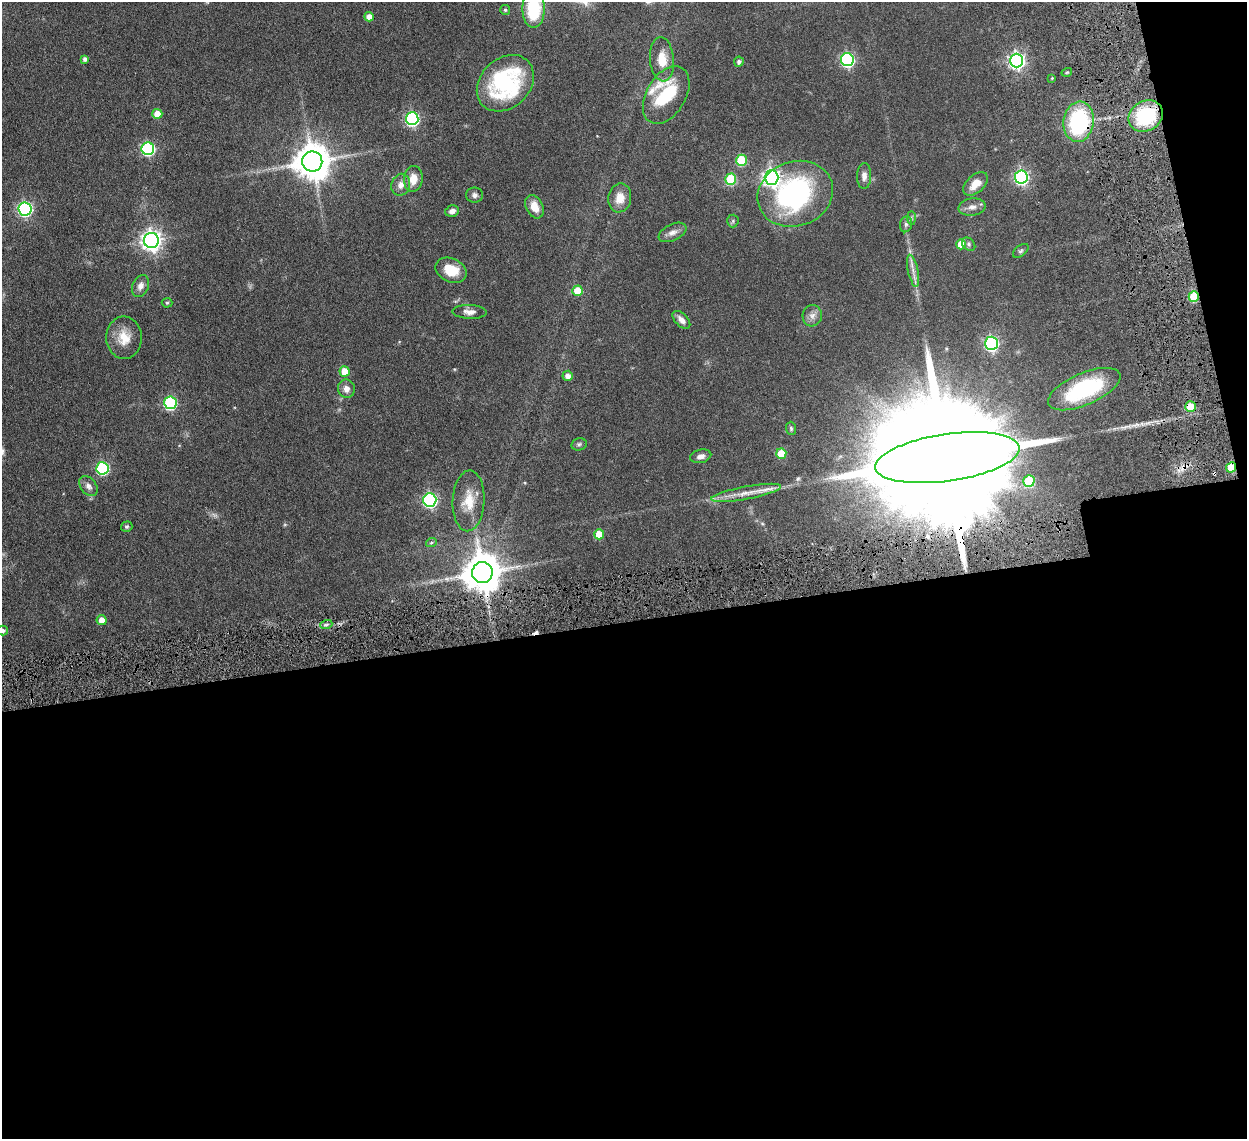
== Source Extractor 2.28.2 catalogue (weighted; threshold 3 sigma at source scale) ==
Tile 16 of 4 x 4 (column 4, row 4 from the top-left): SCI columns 3827-5071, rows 172-1308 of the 5159 x 5000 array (HDU 1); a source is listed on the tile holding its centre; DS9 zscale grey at full resolution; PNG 1249 x 1141 px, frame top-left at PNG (2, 2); each listed source drawn as its Kron ellipse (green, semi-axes under 4 px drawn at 4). Shown black and unused: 48% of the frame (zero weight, under 4 of 8 exposures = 5% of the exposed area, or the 3 px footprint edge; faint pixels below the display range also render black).
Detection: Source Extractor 2.28.2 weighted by HDU 2 'WHT'; one run over the whole footprint, this tile lists its part. Background 0.0545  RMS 0.0051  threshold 0.0207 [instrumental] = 3 sigma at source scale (4.09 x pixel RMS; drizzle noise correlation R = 1.36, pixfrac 0.8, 0.05/0.05 arcsec/px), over >= 5 px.
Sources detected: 83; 1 too faint to see at this stretch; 3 cosmic-ray / hot-pixel residue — neither listed nor drawn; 2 inside a brighter listed object's ellipse — not listed separately; the other 77 listed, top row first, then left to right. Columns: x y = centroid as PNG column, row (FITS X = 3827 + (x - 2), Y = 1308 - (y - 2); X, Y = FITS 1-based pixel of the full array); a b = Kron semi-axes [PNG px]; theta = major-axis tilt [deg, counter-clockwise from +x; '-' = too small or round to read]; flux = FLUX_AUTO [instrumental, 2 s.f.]
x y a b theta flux
534 9 19 11 -90 25
505 10 5 5 - 0.69
369 17 5 4 - 3.2
85 59 4 4 - 1.6
662 59 22 12 -84 8.4
847 60 6 6 - 79
1017 61 7 6 - 140
739 62 5 5 - 1.2
1067 72 5 3 - 0.5
1052 78 3 3 - 0.34
505 83 32 24 44 51
666 95 31 19 59 25
157 114 5 5 - 7.1
1146 116 18 15 31 32
412 119 6 6 - 78
1079 122 20 15 83 43
148 149 6 6 - 63
741 160 5 5 - 20
312 161 10 10 - 1100
864 176 13 7 89 2.3
772 177 7 7 - 160
1021 177 6 6 - 84
413 179 13 9 83 5.4
731 179 5 5 - 26
975 184 14 8 43 5.4
401 185 11 9 69 3
795 194 38 32 20 76
474 195 8 7 - 1.5
620 198 14 11 79 5.9
535 207 12 8 -64 5.6
972 207 13 8 9 2.7
25 209 6 6 - 86
452 211 7 5 16 2.2
911 218 7 4 -89 0.76
733 221 6 6 - 0.78
906 224 8 6 76 1.2
672 232 15 8 25 2.5
151 240 7 7 - 250
961 244 5 5 - 8.2
969 244 7 5 -44 0.95
1021 251 9 5 37 0.97
451 270 16 11 -23 8.6
913 271 16 5 -78 2.7
140 286 11 8 65 2.6
577 291 5 5 - 11
1194 296 5 5 - 18
167 303 5 5 - 0.58
469 312 17 7 -2 2.6
812 316 11 9 82 2.5
681 320 11 6 -46 2.7
124 338 21 18 -88 8.4
991 343 7 6 - 85
345 371 5 5 - 8
568 376 5 5 - 2.5
346 389 9 8 - 2.5
1084 389 39 16 23 42
170 403 6 6 - 49
1190 407 5 5 - 10
791 428 6 5 - 0.75
579 444 8 6 12 0.95
781 454 5 5 - 9.4
701 456 11 6 14 2
947 458 73 23 8 39000
1231 467 5 5 - 11
102 468 6 6 - 53
1029 481 6 5 - 22
88 486 11 7 -50 2.1
746 493 35 6 11 6.1
430 500 7 6 - 88
469 501 30 16 87 10
127 527 6 5 - 0.71
599 534 5 5 - 9.5
431 543 5 3 - 0.53
482 573 10 10 - 1300
102 620 5 5 - 4.6
326 625 6 3 19 0.84
3 630 5 5 - 1.2
Overlapping masked pixels (flux is a lower limit): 6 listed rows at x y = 1079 122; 1194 296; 1190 407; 947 458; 1231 467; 482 573
Isophote crosses this tile's border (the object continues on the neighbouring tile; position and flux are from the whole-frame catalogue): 2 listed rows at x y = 534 9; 3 630